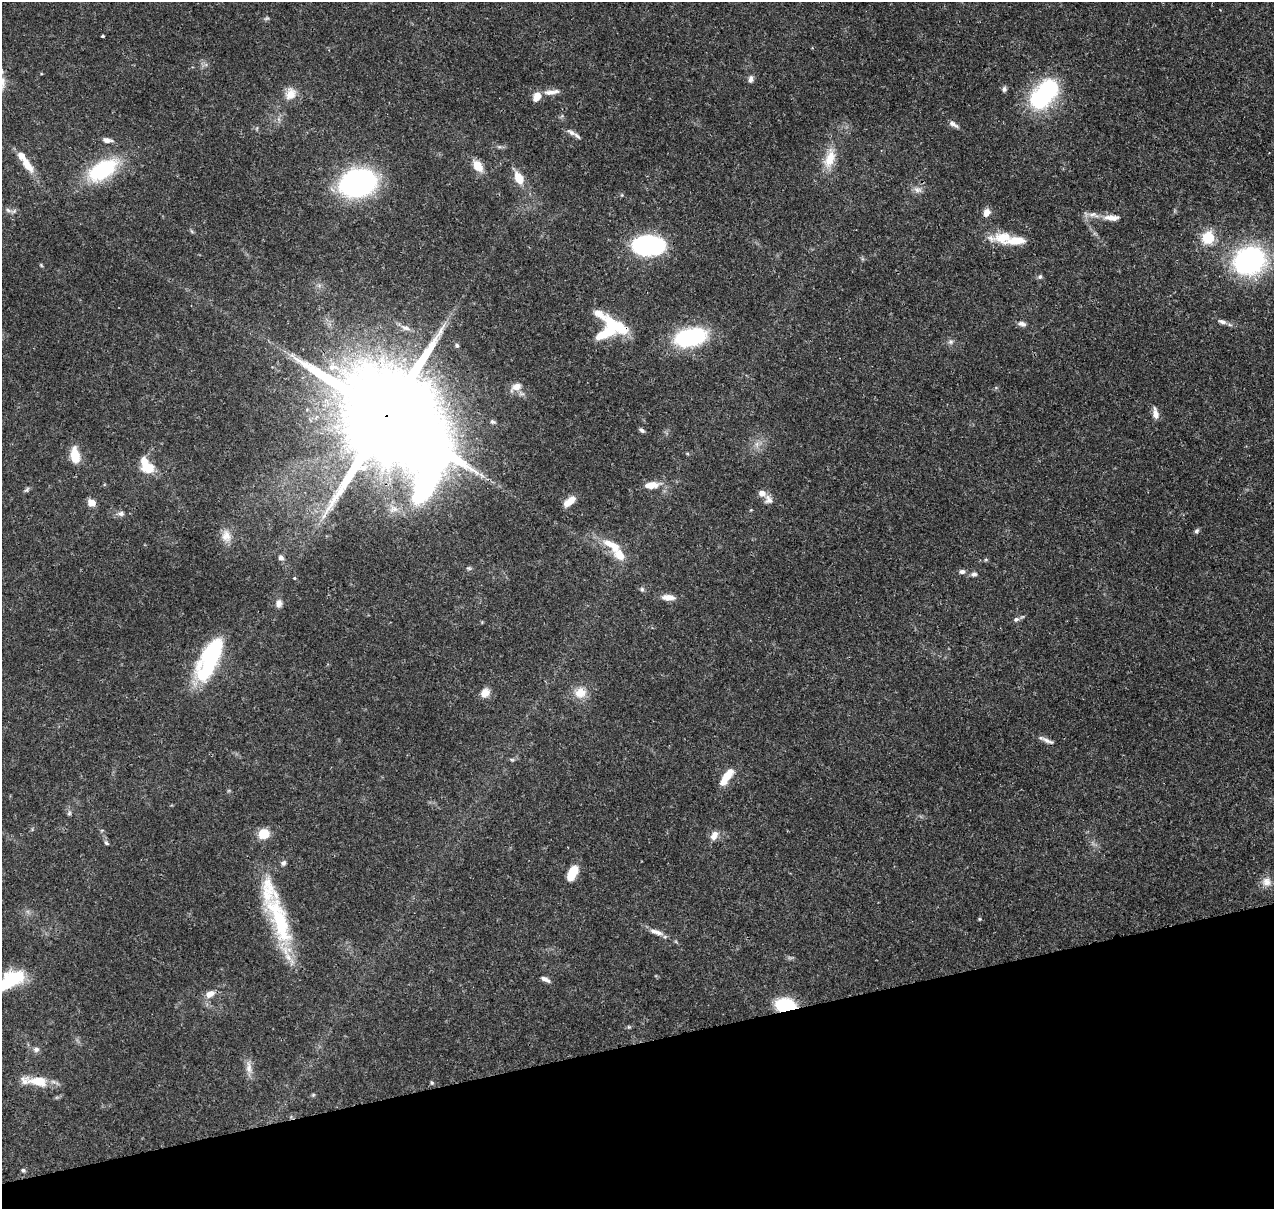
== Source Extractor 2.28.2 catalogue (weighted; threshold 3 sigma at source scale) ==
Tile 14 of 4 x 4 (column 2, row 4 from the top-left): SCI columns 1391-2662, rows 129-1335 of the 5318 x 5038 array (HDU 1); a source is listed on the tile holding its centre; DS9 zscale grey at full resolution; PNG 1276 x 1211 px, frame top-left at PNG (2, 2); no overlay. Shown black and unused: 14% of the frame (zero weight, under 3 of 4 exposures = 8% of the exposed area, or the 3 px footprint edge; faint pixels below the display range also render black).
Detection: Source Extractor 2.28.2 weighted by HDU 2 'WHT'; one run over the whole footprint, this tile lists its part. Background 0.067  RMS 0.003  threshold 0.0137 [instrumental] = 3 sigma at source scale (4.5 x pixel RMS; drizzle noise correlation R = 1.50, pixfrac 1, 0.0396/0.0396 arcsec/px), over >= 5 px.
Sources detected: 105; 7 inside a brighter object's white glare — not listed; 8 inside a brighter listed object's ellipse — not listed separately; the other 90 listed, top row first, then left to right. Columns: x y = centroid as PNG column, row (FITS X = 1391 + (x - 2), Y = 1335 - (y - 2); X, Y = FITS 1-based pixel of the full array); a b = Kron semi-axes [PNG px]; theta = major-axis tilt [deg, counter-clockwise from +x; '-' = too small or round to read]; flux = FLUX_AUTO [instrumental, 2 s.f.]
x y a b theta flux
267 18 7 5 18 0.55
103 36 3 3 - 0.43
751 79 9 6 81 1.2
1004 89 7 6 - 0.87
1048 89 20 19 - 25
551 92 23 7 7 2.5
290 94 17 13 55 4.1
537 96 10 7 62 4
954 124 14 6 -29 1.3
571 133 14 7 -32 1.6
107 140 10 5 -8 1.8
830 158 29 14 73 6.8
27 165 26 10 -54 5.1
478 166 14 9 -55 4.5
102 170 37 19 31 26
519 178 16 10 -65 4.9
358 183 24 17 14 96
918 190 12 7 -11 1.6
622 195 5 3 - 0.31
8 210 11 5 -20 1.1
986 212 9 7 68 2.3
1112 218 21 8 -1 3
1208 237 6 6 - 34
1003 238 35 13 5 8.1
647 246 27 16 0 57
1249 261 31 25 24 55
41 265 6 4 -46 0.32
1040 277 6 6 - 0.67
600 314 27 9 -35 4.4
1222 322 12 6 -18 1.4
1022 324 12 7 -18 1.3
610 326 22 10 83 12
406 328 15 6 -16 1.6
690 337 27 15 12 38
950 342 7 7 - 0.92
457 345 6 5 - 0.63
516 387 16 10 30 2.9
1155 413 14 7 -81 2.3
386 417 48 34 -8 8200
493 422 7 5 -28 0.61
642 430 6 5 - 0.77
757 444 9 6 82 1.4
75 455 19 10 -82 5.8
148 468 14 11 -6 6.7
651 485 19 8 8 4.1
27 490 9 5 45 0.63
768 499 13 10 -61 1.9
569 501 16 7 41 3.4
91 503 7 6 - 3.7
121 514 9 7 10 1.1
1197 531 7 5 40 0.67
226 536 18 13 -79 3.4
612 545 30 11 -33 7.2
281 558 8 6 -58 1.2
986 560 6 4 -19 0.38
469 568 7 5 -2 0.6
962 572 8 5 -6 1.1
974 574 6 6 - 0.96
294 578 4 4 - 0.33
642 589 7 6 - 0.63
668 597 17 7 -4 2.8
279 603 10 8 75 1.7
1016 619 8 7 - 0.94
211 654 52 22 64 30
485 693 12 9 55 2.9
580 693 17 15 14 4.7
1047 741 19 5 -21 1.6
512 760 6 5 - 0.5
727 776 18 9 48 5.2
69 813 7 5 77 0.65
264 834 10 9 - 6.2
714 835 14 9 63 2.3
106 843 7 5 -45 0.6
283 863 7 6 - 0.9
573 870 11 9 40 5.2
1267 882 13 13 - 2.8
979 919 5 3 - 0.32
279 920 72 21 -71 30
656 932 22 7 -16 2.5
545 979 13 5 -25 1.3
10 981 32 15 35 19
210 994 13 8 32 2.6
786 1006 12 8 -7 33
629 1027 5 4 - 0.38
36 1049 9 7 -13 1.2
249 1068 22 8 -85 2.7
39 1081 21 10 -8 8.5
432 1083 6 5 - 0.45
313 1095 5 5 - 0.42
23 1170 6 5 - 0.6
Overlapping masked pixels (flux is a lower limit): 2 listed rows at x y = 386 417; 786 1006
Isophote crosses this tile's border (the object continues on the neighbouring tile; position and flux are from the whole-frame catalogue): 1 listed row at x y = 10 981